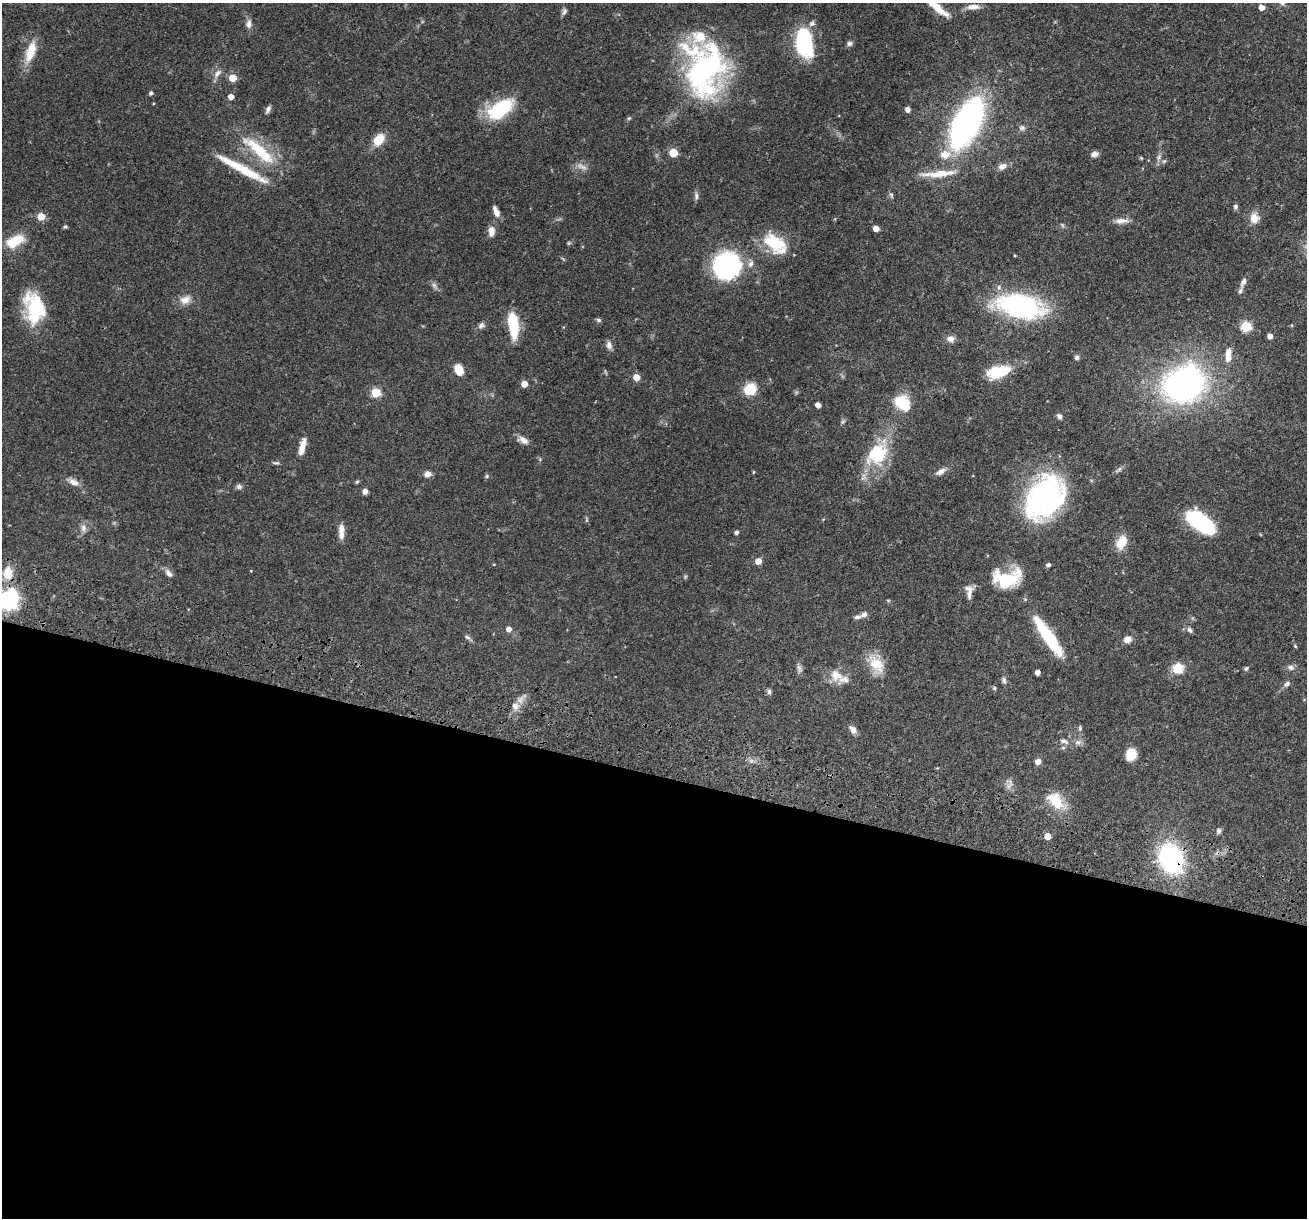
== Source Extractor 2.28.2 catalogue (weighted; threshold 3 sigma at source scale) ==
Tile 14 of 4 x 4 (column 2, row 4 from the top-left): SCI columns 1307-2611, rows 252-1467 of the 5240 x 5301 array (HDU 1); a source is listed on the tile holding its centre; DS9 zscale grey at full resolution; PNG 1309 x 1220 px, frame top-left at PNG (2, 3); no overlay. Shown black and unused: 37% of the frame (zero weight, under 3 of 4 exposures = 3% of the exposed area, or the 3 px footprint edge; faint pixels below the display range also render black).
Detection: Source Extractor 2.28.2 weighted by HDU 2 'WHT'; one run over the whole footprint, this tile lists its part. Background 0.0564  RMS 0.0032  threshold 0.0146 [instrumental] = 3 sigma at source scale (4.5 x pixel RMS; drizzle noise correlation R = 1.50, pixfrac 1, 0.05/0.05 arcsec/px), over >= 5 px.
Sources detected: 141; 2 too faint to see at this stretch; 1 inside a brighter object's white glare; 1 long thin detection or spike segment (spike, bleed or trail) — not listed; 11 inside a brighter listed object's ellipse — not listed separately; the other 126 listed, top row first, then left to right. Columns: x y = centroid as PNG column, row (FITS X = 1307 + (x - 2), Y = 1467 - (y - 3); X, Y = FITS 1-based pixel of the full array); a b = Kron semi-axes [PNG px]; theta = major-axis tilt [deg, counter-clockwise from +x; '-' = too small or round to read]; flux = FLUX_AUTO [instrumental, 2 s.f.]
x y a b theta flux
1282 3 7 4 -1 0.58
973 7 15 6 5 2.4
1262 7 5 4 - 2.5
938 8 28 7 -39 5.4
564 11 9 6 72 0.92
249 24 10 7 85 1.6
804 42 26 14 -83 33
849 43 7 7 - 0.89
31 51 27 10 72 7.4
704 69 61 46 74 69
217 73 14 6 45 1.4
232 78 5 5 - 7.2
151 93 4 4 - 0.72
231 97 4 4 - 2.5
268 109 10 5 60 1.1
500 109 29 16 35 20
908 109 4 4 - 1.9
629 118 7 4 44 0.47
967 123 44 21 63 97
1022 128 8 7 - 0.94
378 140 11 8 51 7.2
259 151 53 14 -41 15
673 152 5 5 - 11
1094 154 9 6 13 1.4
1159 157 8 5 71 0.91
1141 158 5 4 - 0.34
1164 161 7 4 43 0.5
1002 166 12 8 24 1.9
583 167 12 6 -19 1.5
939 174 50 8 5 6.4
696 196 10 6 -87 0.99
1236 207 6 5 - 0.77
496 212 12 5 -67 2.2
41 216 5 5 - 7
1254 218 13 11 -85 3
1121 221 18 7 2 2.2
1062 225 6 4 -71 0.43
65 226 6 4 -2 0.46
876 228 5 4 - 2.7
491 231 12 7 -87 2.5
15 241 24 12 26 7.3
775 243 33 18 -38 12
751 264 10 7 56 1.4
727 266 23 22 - 49
1243 282 11 6 63 1.5
434 285 10 5 -54 0.91
185 300 16 11 24 2.9
1020 306 41 20 -11 61
35 308 38 22 -83 18
599 320 6 5 - 0.65
481 325 9 7 44 1
513 325 24 9 -84 14
1246 326 5 5 - 23
1270 336 4 4 - 2
950 339 10 8 -1 1.9
609 345 11 7 -75 1.4
1228 355 20 8 85 3.6
1077 357 6 6 - 0.69
459 370 11 8 -64 4.5
998 372 23 12 16 12
636 377 5 5 - 4.6
524 384 5 4 - 4.2
1184 384 35 29 29 110
750 389 14 12 36 6.3
376 392 5 5 - 14
903 403 15 10 -47 14
818 405 4 4 - 2.1
1059 416 7 6 - 0.87
523 440 13 8 -26 2
302 447 19 6 77 3.5
877 454 36 25 54 17
276 463 9 4 -4 0.6
941 471 15 7 28 1.7
753 472 5 3 - 0.28
427 474 8 7 - 1.6
487 476 5 5 - 0.49
74 482 15 8 -22 2.2
357 482 5 3 - 0.51
239 486 8 7 - 0.84
365 491 6 5 - 1.4
1045 497 46 33 53 64
586 520 6 4 71 0.37
1201 522 25 12 -37 37
83 528 11 7 -78 1.5
341 528 13 7 84 2.4
736 532 4 4 - 0.97
1121 543 17 11 63 5
758 561 5 5 - 3.3
1048 565 4 4 - 0.91
8 573 15 11 86 5.6
169 573 11 6 -51 1.4
1003 581 31 24 -44 11
968 589 14 8 -19 1.7
9 599 21 18 68 25
888 600 6 3 -19 0.32
864 614 9 6 22 1.1
509 629 5 5 - 1.8
1190 630 8 6 -56 0.88
1046 633 52 12 -54 17
467 637 8 5 -29 0.8
1127 639 8 7 - 2.2
1295 646 6 3 -45 0.36
876 664 27 15 -52 7
1291 667 9 7 -13 1.2
799 668 12 6 -68 1.1
1178 668 13 12 - 5.2
1246 668 5 5 - 0.53
1037 672 4 4 - 1.9
836 675 18 16 -31 4.3
1004 680 9 5 -81 0.87
1287 684 8 6 35 1
994 688 5 4 - 0.46
769 691 7 5 -89 0.73
515 706 10 9 - 2.1
1080 728 8 5 -83 0.55
853 730 9 6 -52 1.9
1064 741 13 6 -21 1.4
1078 742 10 7 9 1.3
1131 754 10 9 - 5.9
1038 762 6 6 - 1.8
937 768 4 4 - 0.24
1008 786 9 6 35 1.2
1056 800 25 16 -48 8.2
1219 831 7 6 - 0.79
1047 836 5 5 - 4.1
1171 858 17 12 -64 78
Overlapping masked pixels (flux is a lower limit): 3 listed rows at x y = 967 123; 1056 800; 1171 858
Isophote crosses this tile's border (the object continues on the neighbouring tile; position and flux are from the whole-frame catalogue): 3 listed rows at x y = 938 8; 704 69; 9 599